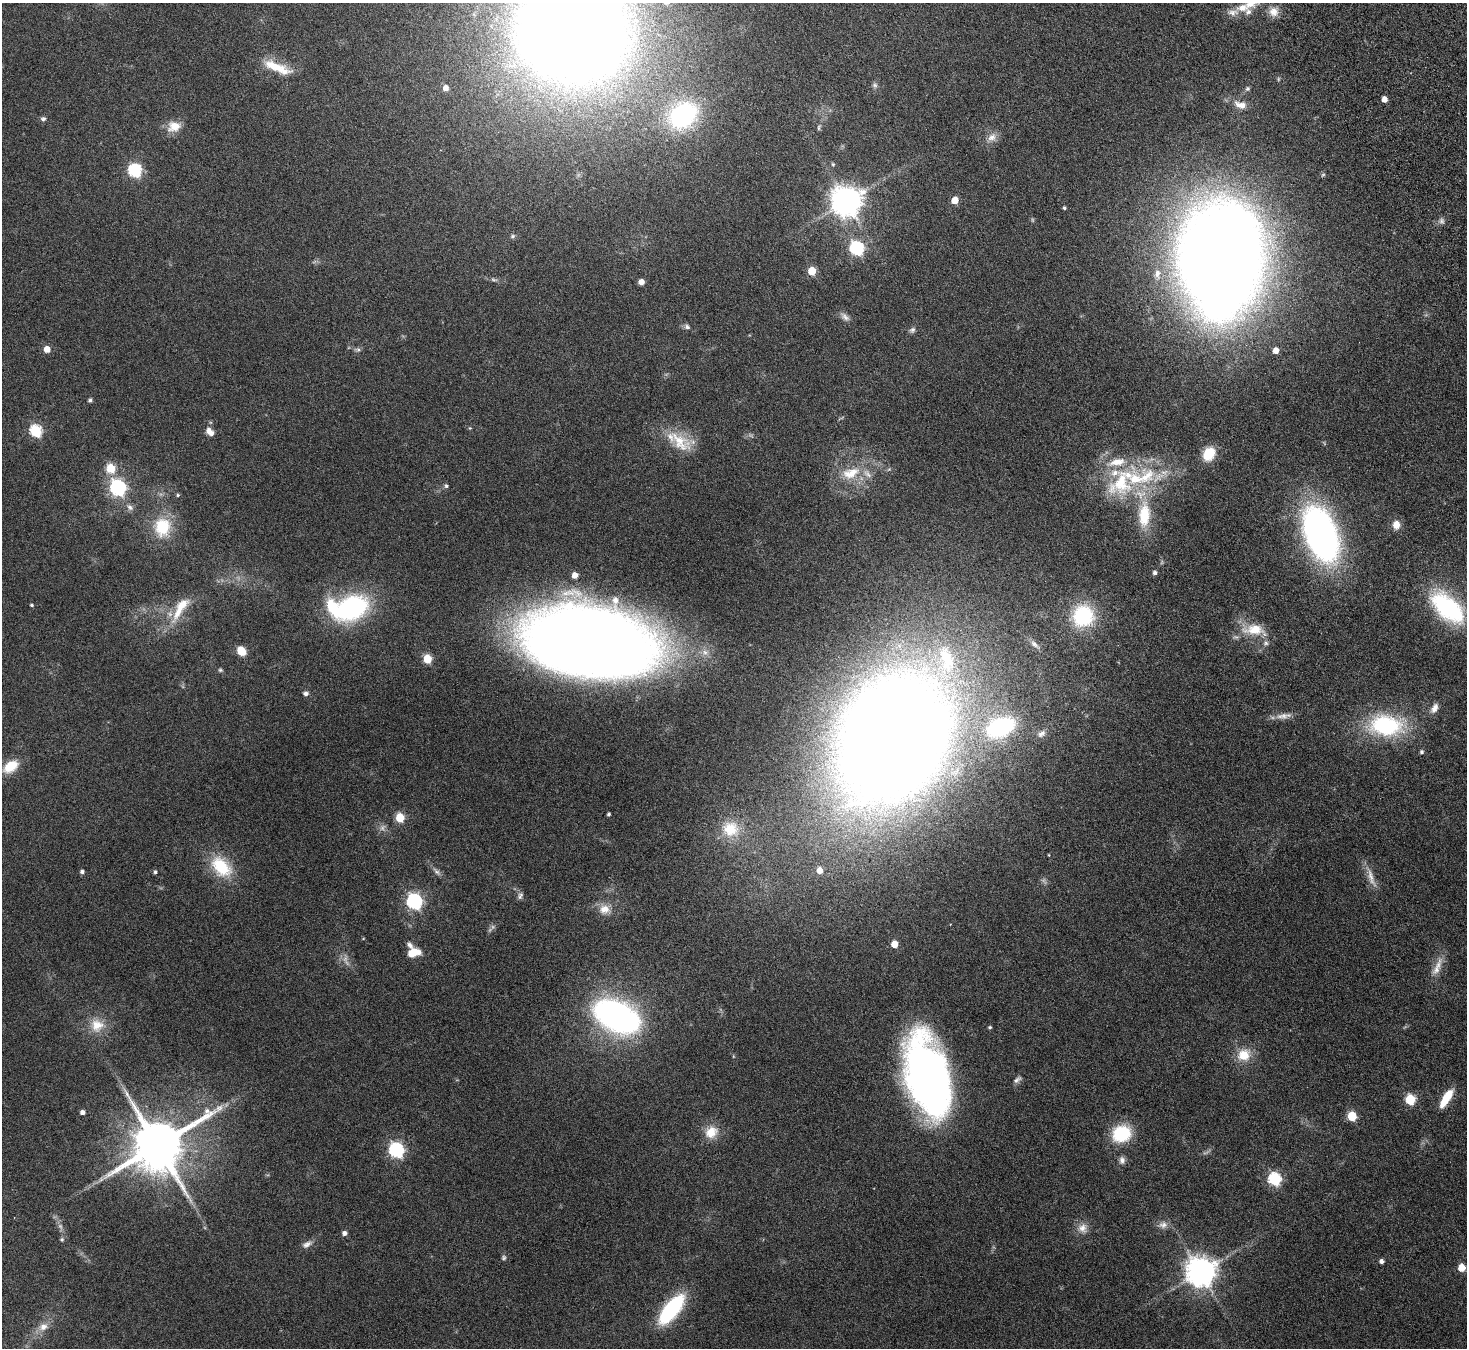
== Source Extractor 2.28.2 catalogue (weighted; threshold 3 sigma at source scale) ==
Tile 10 of 4 x 4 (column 2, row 3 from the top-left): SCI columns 1518-2982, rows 1671-3016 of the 5965 x 5897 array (HDU 1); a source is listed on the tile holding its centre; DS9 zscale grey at full resolution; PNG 1469 x 1350 px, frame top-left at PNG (2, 3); no overlay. Shown black and unused: <1% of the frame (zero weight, under 4 of 8 exposures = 3% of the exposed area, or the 3 px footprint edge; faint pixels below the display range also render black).
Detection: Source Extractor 2.28.2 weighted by HDU 2 'WHT'; one run over the whole footprint, this tile lists its part. Background 0.0899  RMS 0.0048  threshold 0.0198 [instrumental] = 3 sigma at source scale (4.09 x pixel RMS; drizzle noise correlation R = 1.36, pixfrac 0.8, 0.05/0.05 arcsec/px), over >= 5 px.
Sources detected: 136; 9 too faint to see at this stretch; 1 inside a brighter object's white glare — not listed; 10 inside a brighter listed object's ellipse — not listed separately; the other 116 listed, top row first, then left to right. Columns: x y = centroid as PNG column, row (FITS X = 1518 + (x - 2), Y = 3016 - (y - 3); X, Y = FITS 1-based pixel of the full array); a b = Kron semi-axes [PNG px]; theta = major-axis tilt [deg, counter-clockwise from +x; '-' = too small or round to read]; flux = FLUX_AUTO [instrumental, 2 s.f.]
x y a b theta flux
1242 8 17 10 8 5.3
1274 12 12 12 - 4.3
572 28 63 62 - 1500
277 67 37 10 -22 12
875 85 7 7 - 1.1
446 88 5 5 - 3.4
1247 89 7 6 - 0.94
1384 99 5 4 - 3.7
1241 105 18 9 -17 4.9
683 115 33 26 34 61
43 119 7 6 - 1
174 126 19 14 15 6.1
819 127 8 4 77 0.81
992 137 13 10 37 3.5
833 164 6 4 -68 0.61
135 170 6 6 - 67
955 200 5 5 - 8.5
846 201 10 9 - 720
1064 208 3 3 - 0.73
1441 221 8 7 - 1.5
513 236 7 6 - 0.91
857 248 7 6 - 80
1220 258 65 53 89 1200
812 271 5 5 - 14
1157 274 14 9 87 4
641 282 5 5 - 3.9
845 317 14 7 -39 2.3
687 327 9 6 -28 1.4
912 330 9 6 39 1.2
47 349 5 5 - 5.6
358 349 8 5 3 1
1276 350 5 5 - 4.1
90 400 4 4 - 1
470 428 4 4 - 0.4
209 430 10 7 60 2.2
36 431 6 6 - 46
679 442 38 20 -27 14
1209 454 15 11 57 11
111 468 5 5 - 20
851 473 28 16 18 13
1121 483 50 33 49 39
446 486 5 5 - 0.89
118 488 7 6 - 120
178 495 5 4 - 0.61
130 507 11 7 -50 2
1144 515 35 16 88 20
1396 525 9 8 - 4.4
162 527 24 21 85 18
1321 534 44 24 -70 200
1155 573 5 4 - 1.3
575 575 5 5 - 3.9
31 605 4 3 - 0.63
180 608 41 12 58 13
351 608 38 27 25 59
1447 608 41 21 -43 56
1083 616 25 24 - 32
1254 630 34 15 -6 12
587 642 91 51 -9 1000
1034 644 12 7 -41 2
241 651 8 6 -47 7.5
705 652 10 9 - 2.7
427 659 5 5 - 18
220 670 6 5 - 0.67
305 693 7 6 - 1.4
1434 708 12 7 59 2.9
1282 716 20 9 9 3.7
1386 725 38 24 -5 46
1001 727 17 10 22 69
1042 734 11 7 32 1.8
893 738 78 55 64 1900
1421 752 5 4 - 0.89
10 766 19 12 35 9.4
609 814 4 3 - 0.79
400 817 5 5 - 17
730 829 24 22 -13 13
1049 855 4 2 - 0.32
221 867 32 21 -47 19
820 870 5 5 - 4.6
82 872 5 4 - 1.2
155 872 5 4 - 0.92
437 872 14 6 -46 1.8
1371 877 32 8 -71 4.8
520 896 10 7 64 1.4
414 901 7 6 - 110
605 909 15 12 -8 5.4
894 944 5 5 - 7.2
410 945 10 6 -50 1.6
413 953 12 7 18 8.3
1437 967 31 9 66 5.6
617 1017 27 16 -27 230
97 1025 20 19 - 8.9
990 1027 4 4 - 0.63
1244 1055 15 15 - 8.8
927 1076 73 35 -75 240
1017 1080 12 6 37 1.6
1446 1098 23 8 58 9.4
1410 1099 6 5 - 28
82 1112 5 4 - 2
1352 1116 6 5 - 21
711 1132 18 15 35 7.5
1121 1134 22 19 21 20
158 1146 16 14 34 3100
396 1150 7 6 - 100
1122 1160 10 7 -81 2
1274 1179 6 6 - 57
1163 1225 14 10 11 3
1082 1228 14 14 - 4.1
344 1233 5 5 - 1.6
62 1239 5 5 - 0.66
307 1244 15 8 28 2.4
504 1258 7 6 - 0.86
1381 1261 5 4 - 1.7
1461 1268 5 5 - 9.9
1200 1272 9 9 - 700
671 1309 29 12 51 50
43 1327 14 10 27 4.1
Isophote crosses this tile's border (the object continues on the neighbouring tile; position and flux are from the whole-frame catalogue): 1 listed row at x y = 572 28